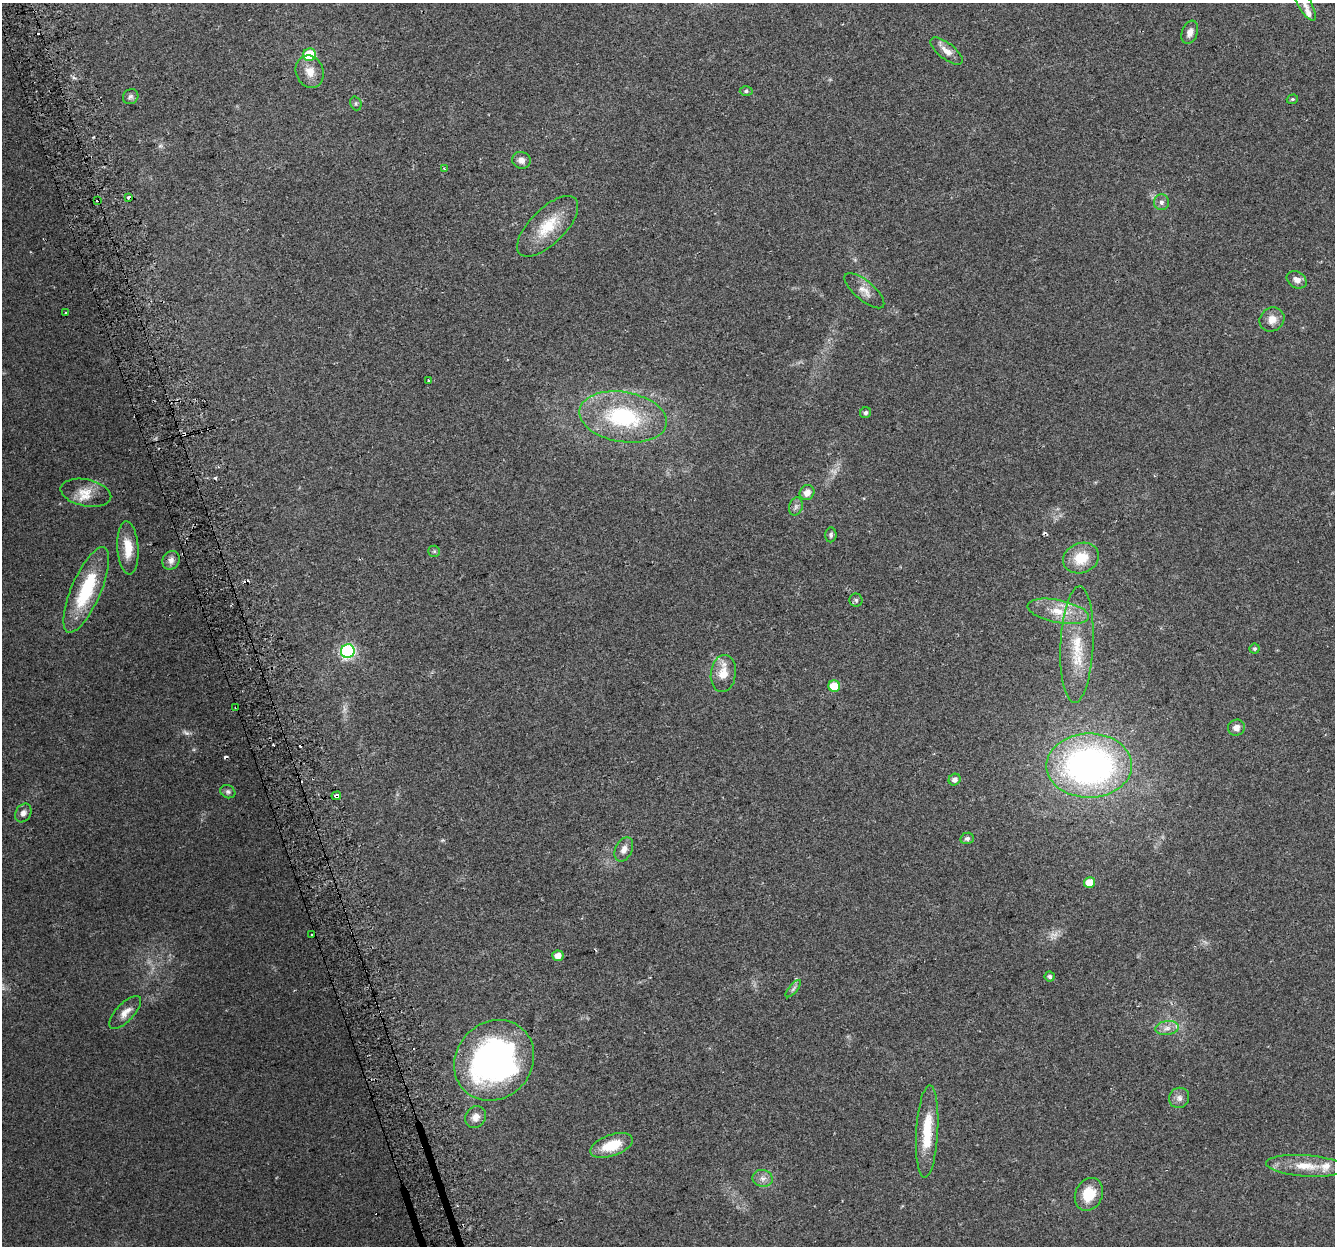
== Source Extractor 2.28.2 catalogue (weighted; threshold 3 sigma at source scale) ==
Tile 11 of 4 x 4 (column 3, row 3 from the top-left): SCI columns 2698-4030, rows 1316-2559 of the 5397 x 5168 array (HDU 1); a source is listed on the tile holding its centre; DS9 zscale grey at full resolution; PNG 1337 x 1248 px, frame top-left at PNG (2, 3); each listed source drawn as its Kron ellipse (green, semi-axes under 4 px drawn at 4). Shown black and unused: <1% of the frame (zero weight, under 2 of 3 exposures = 2% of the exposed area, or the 3 px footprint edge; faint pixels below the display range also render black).
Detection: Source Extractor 2.28.2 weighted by HDU 2 'WHT'; one run over the whole footprint, this tile lists its part. Background 0.0744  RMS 0.0084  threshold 0.0379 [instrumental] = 3 sigma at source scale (4.5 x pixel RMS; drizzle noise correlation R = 1.50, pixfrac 1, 0.0396/0.0396 arcsec/px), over >= 5 px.
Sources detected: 79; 4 too faint to see at this stretch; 11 cosmic-ray / hot-pixel residue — neither listed nor drawn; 2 inside a brighter listed object's ellipse — not listed separately; the other 62 listed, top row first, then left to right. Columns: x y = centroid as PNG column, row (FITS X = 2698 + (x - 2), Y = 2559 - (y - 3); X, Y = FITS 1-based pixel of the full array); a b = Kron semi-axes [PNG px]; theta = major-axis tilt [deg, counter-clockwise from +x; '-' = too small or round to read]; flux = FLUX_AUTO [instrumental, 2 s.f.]
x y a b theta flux
1305 4 19 6 -60 5.4
1190 32 12 7 70 5.4
947 51 19 8 -38 7.3
310 55 6 6 - 30
310 72 16 14 -70 10
746 91 6 5 - 1.6
131 97 8 7 - 2.5
1292 99 6 4 19 1.1
356 103 7 5 -72 1.5
521 160 9 8 - 4.4
444 169 3 3 - 1
129 197 4 3 - 5.4
98 200 3 3 - 3.3
1161 202 7 7 - 3
548 226 39 17 45 29
1297 280 10 8 -31 5
864 291 25 9 -40 8.1
65 313 3 3 - 2.8
1272 319 13 11 39 7.4
429 381 3 3 - 2.5
866 413 6 5 - 2.2
623 417 44 25 -10 81
86 493 26 13 -12 14
807 493 8 7 - 6
796 506 9 6 75 2.9
831 535 7 5 85 1.8
128 548 26 10 -86 17
434 551 6 5 - 1.3
1081 558 18 15 22 21
171 560 10 8 62 4.6
86 590 46 14 67 53
856 600 6 6 - 1.9
1058 611 31 11 -11 19
1077 645 58 16 87 38
1255 649 5 5 - 1.6
348 651 7 7 - 140
723 674 19 12 83 12
834 686 6 5 - 18
236 707 3 3 - 2.7
1236 728 8 8 - 4.9
1089 765 43 32 1 300
955 780 6 5 - 3.5
228 792 8 6 -25 2.1
336 796 5 3 - 6.6
23 813 10 7 59 4
967 838 7 5 13 2
624 849 13 8 64 5.4
1090 882 5 5 - 12
311 934 3 2 - 1.3
558 956 5 5 - 7.1
1050 977 5 5 - 2.3
793 989 11 4 50 2.1
125 1012 21 9 47 7.6
1167 1028 12 7 8 5.2
494 1060 42 38 47 270
1179 1098 10 10 - 4.4
475 1117 11 10 - 6.3
927 1132 46 11 87 31
611 1145 22 10 19 23
1306 1166 39 10 -4 20
763 1178 10 8 -10 4.7
1089 1194 17 13 66 21
Overlapping masked pixels (flux is a lower limit): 4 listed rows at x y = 129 197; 98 200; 236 707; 336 796
Isophote crosses this tile's border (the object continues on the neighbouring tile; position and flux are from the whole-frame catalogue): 1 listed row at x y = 1305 4